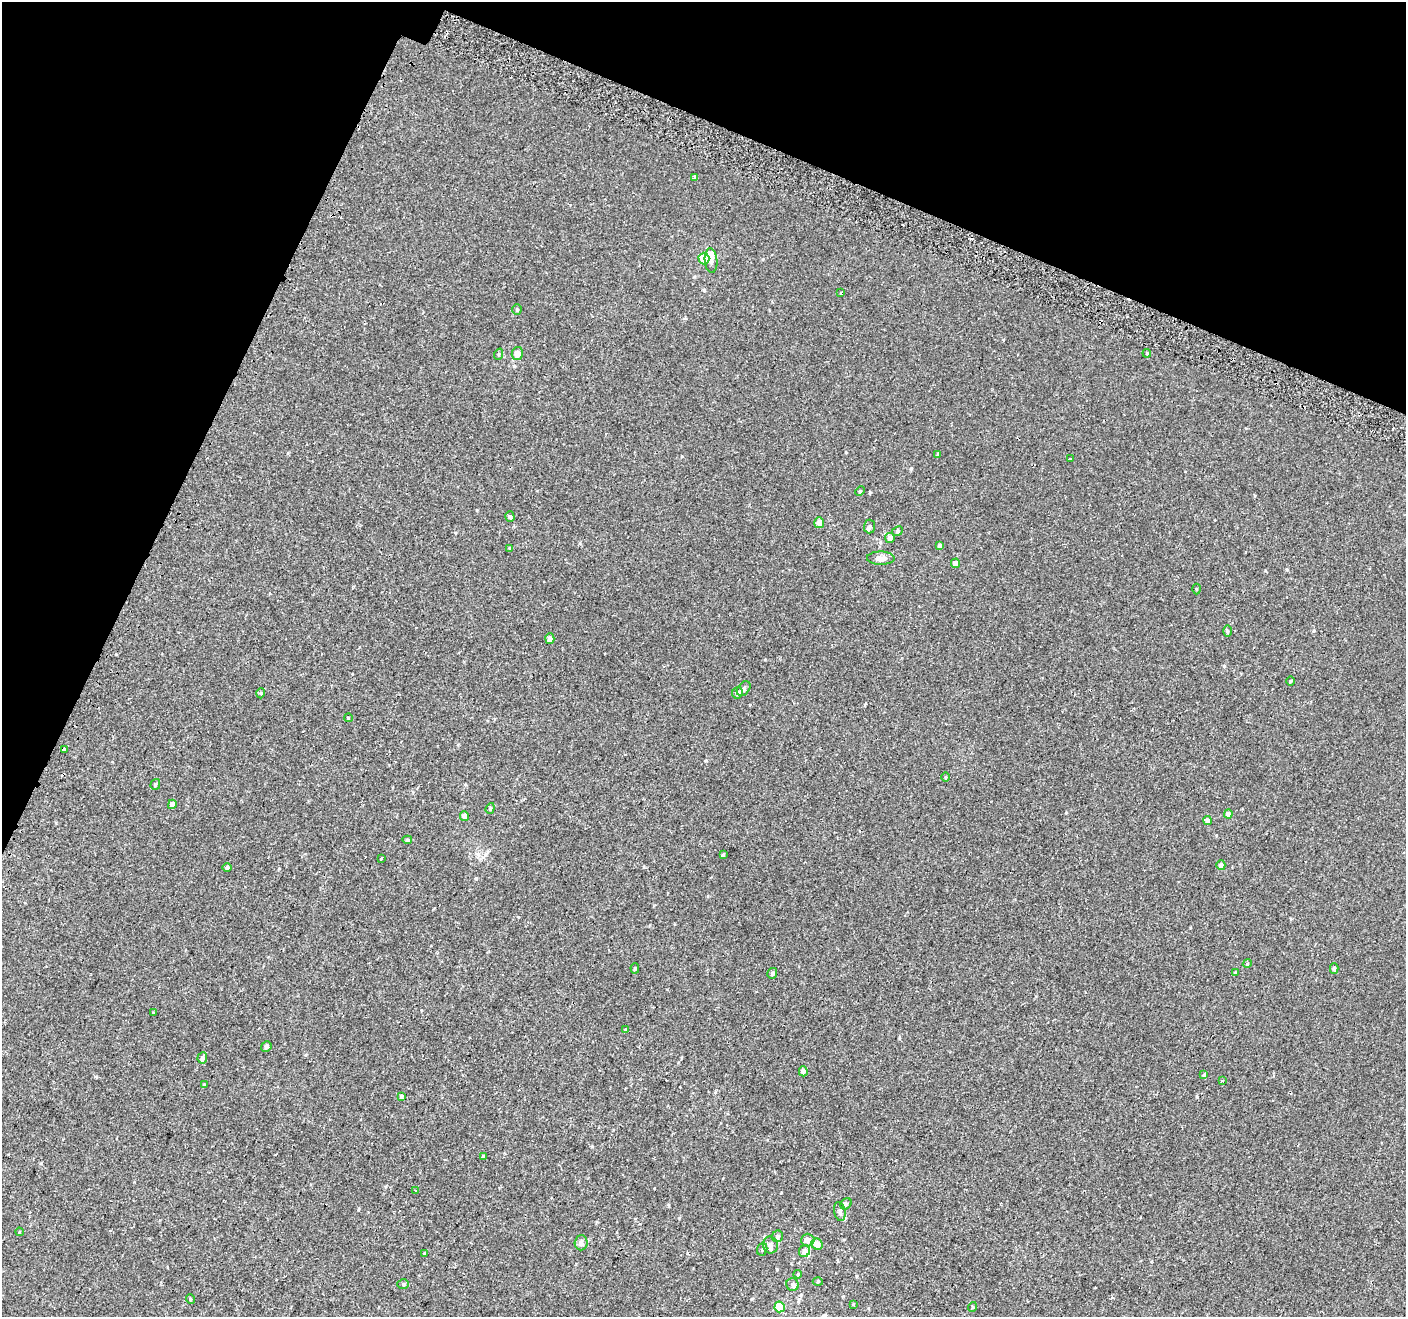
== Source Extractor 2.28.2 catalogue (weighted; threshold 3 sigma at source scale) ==
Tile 2 of 4 x 4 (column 2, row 1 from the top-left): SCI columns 1450-2853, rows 4272-5586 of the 5715 x 5843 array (HDU 1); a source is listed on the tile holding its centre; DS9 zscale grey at full resolution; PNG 1408 x 1319 px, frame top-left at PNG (2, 2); each listed source drawn as its Kron ellipse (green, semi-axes under 4 px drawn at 4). Shown black and unused: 21% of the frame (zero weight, under 2 of 3 exposures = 3% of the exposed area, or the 3 px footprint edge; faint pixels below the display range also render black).
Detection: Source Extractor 2.28.2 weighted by HDU 2 'WHT'; one run over the whole footprint, this tile lists its part. Background 1.28e-04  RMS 0.0031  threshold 0.0139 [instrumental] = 3 sigma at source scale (4.5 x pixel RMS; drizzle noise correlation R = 1.50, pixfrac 1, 0.0396/0.0396 arcsec/px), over >= 5 px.
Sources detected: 84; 4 cosmic-ray / hot-pixel residue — neither listed nor drawn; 4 inside a brighter listed object's ellipse — not listed separately; the other 76 listed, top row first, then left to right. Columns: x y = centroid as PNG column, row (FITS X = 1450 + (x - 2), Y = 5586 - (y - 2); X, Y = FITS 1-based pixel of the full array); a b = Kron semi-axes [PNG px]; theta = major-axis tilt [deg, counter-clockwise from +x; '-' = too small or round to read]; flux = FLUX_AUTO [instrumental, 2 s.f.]
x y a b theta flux
695 177 3 3 - 0.68
704 258 6 5 - 6.8
711 261 12 6 -84 1.4
841 293 3 3 - 1.3
517 309 5 4 - 0.34
1147 353 4 3 - 0.25
499 354 6 3 71 0.31
517 354 6 5 - 2
938 454 4 3 - 0.47
1070 459 3 3 - 0.49
860 491 5 3 - 0.3
510 516 5 4 - 0.53
819 523 5 5 - 1.7
870 526 7 5 87 0.63
897 531 5 4 - 0.44
890 538 5 4 - 1.2
940 546 4 4 - 0.77
510 548 4 4 - 0.3
881 558 14 6 -1 1.7
955 563 5 4 - 1.6
1196 589 5 3 - 0.28
1227 631 6 4 -89 0.38
550 639 5 4 - 0.99
1290 681 4 3 - 0.27
744 689 8 6 52 0.74
261 693 5 3 - 0.29
738 693 6 5 - 1.2
348 718 4 3 - 0.21
64 749 4 3 - 1
945 777 5 3 - 0.29
155 784 5 5 - 0.43
172 804 5 4 - 1.7
490 808 5 4 - 0.41
1228 814 4 4 - 1.2
464 816 5 4 - 1.5
1208 820 4 4 - 1.2
407 840 5 4 - 0.45
723 855 4 3 - 0.45
381 859 3 3 - 0.89
1221 865 5 4 - 0.88
227 867 5 4 - 0.58
1247 964 4 3 - 0.24
635 968 5 4 - 0.42
1334 968 5 4 - 0.61
772 973 5 5 - 0.54
1235 973 4 3 - 0.31
153 1013 4 3 - 0.84
626 1029 3 3 - 0.6
266 1047 5 5 - 0.54
202 1058 6 5 - 0.79
803 1071 5 4 - 1.1
1204 1074 4 4 - 0.29
1222 1080 3 3 - 0.76
204 1085 3 3 - 0.38
401 1096 4 3 - 0.54
483 1156 4 4 - 0.53
415 1190 2 2 - 0.25
846 1204 6 5 - 0.49
840 1212 9 5 -80 0.84
19 1232 4 3 - 0.24
777 1236 6 5 - 0.76
808 1240 6 6 - 1.8
581 1243 7 6 - 1.1
817 1244 6 5 - 2.6
770 1245 8 7 - 1.1
762 1249 6 5 - 0.52
804 1251 6 5 - 1.3
425 1253 4 3 - 0.33
798 1274 4 3 - 0.24
818 1282 5 3 - 0.29
403 1284 6 5 - 0.47
793 1284 6 6 - 0.81
190 1299 5 3 - 0.28
853 1304 4 3 - 0.23
780 1307 5 5 - 8.6
972 1307 5 3 - 0.25
Overlapping masked pixels (flux is a lower limit): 1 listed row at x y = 64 749
Unlisted compact peaks at least as high as the median listed source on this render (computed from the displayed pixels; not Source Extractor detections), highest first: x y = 1197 1097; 476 878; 870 492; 1224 666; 679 1218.